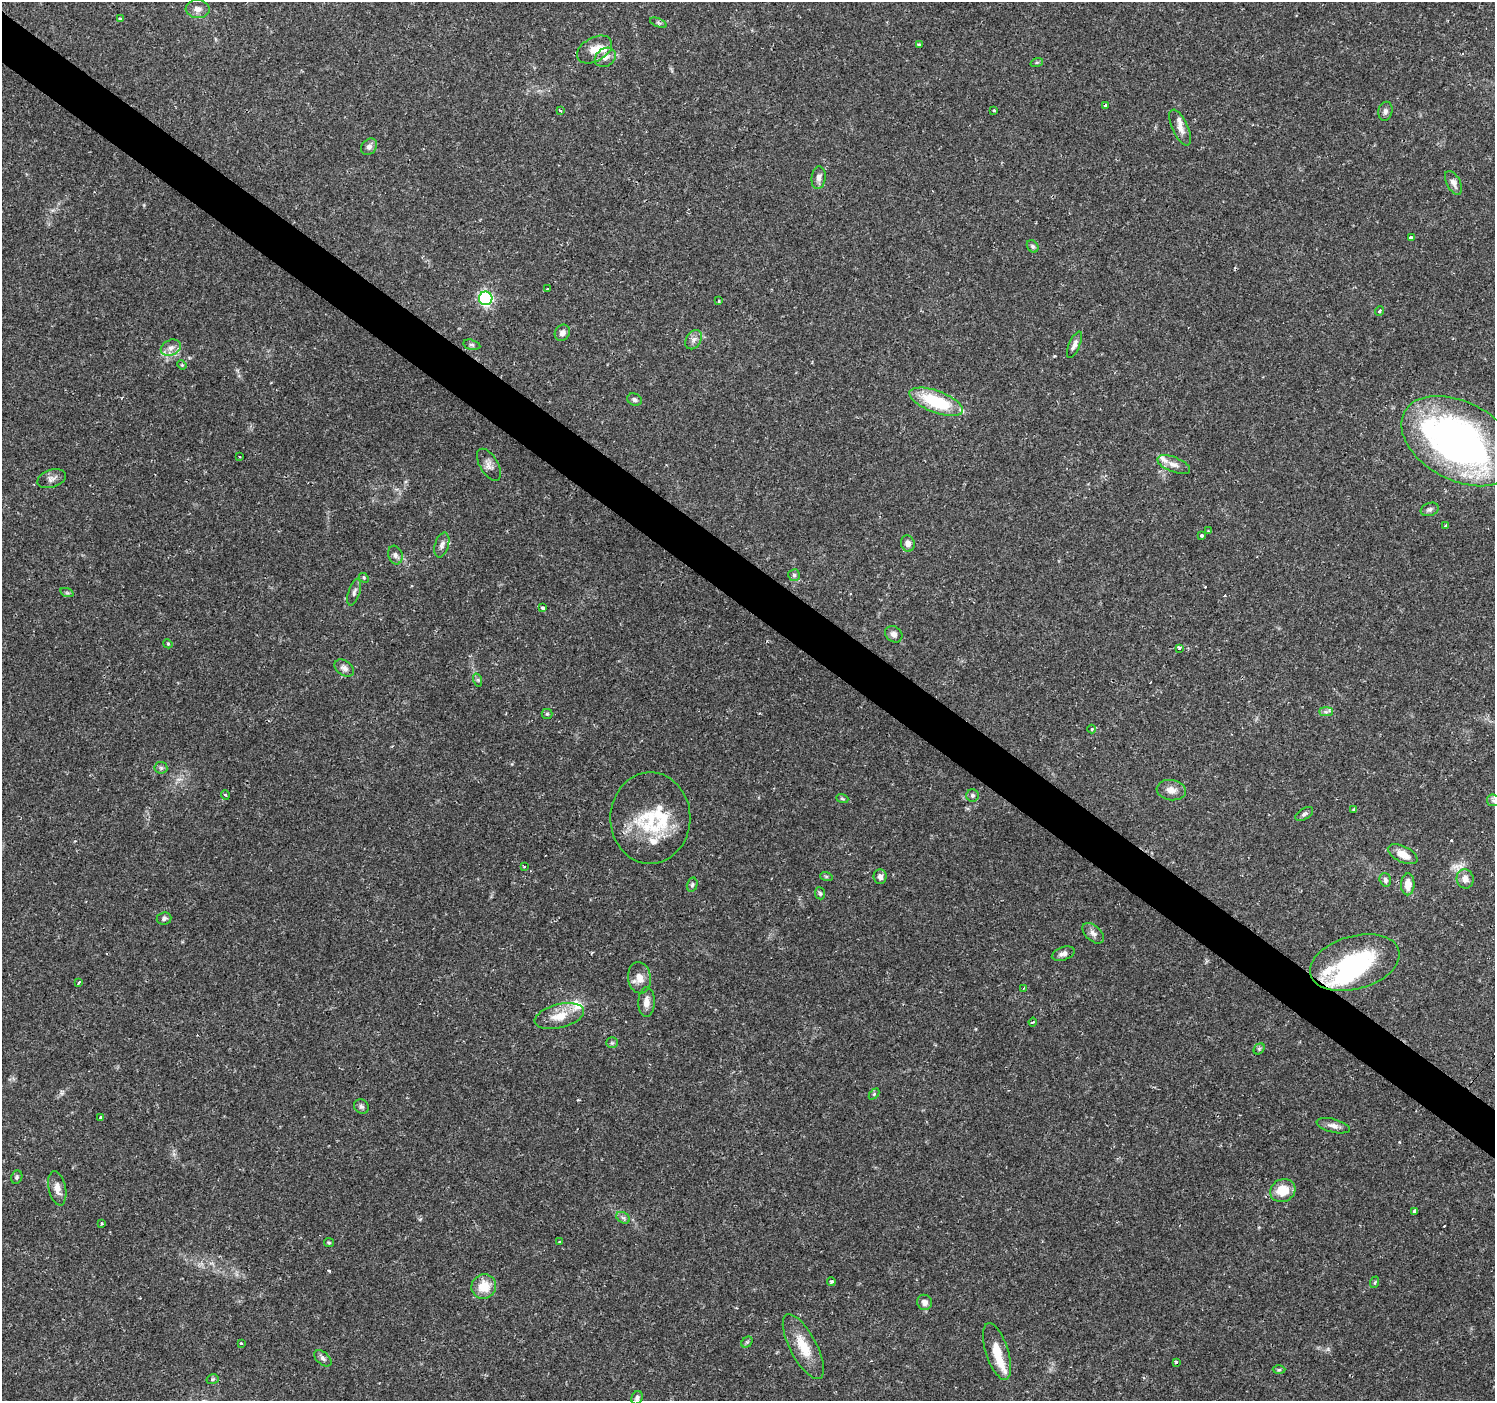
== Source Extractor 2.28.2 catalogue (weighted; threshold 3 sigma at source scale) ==
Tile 11 of 4 x 4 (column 3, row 3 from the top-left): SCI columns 2992-4484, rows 1640-3038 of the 5978 x 6011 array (HDU 1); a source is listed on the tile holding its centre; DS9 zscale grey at full resolution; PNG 1497 x 1403 px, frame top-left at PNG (2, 2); each listed source drawn as its Kron ellipse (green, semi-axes under 4 px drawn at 4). Shown black and unused: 4% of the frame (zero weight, under 2 of 3 exposures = <1% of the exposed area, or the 3 px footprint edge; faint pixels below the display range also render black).
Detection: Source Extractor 2.28.2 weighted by HDU 2 'WHT'; one run over the whole footprint, this tile lists its part. Background 0.0292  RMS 0.0028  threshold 0.0125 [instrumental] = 3 sigma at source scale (4.5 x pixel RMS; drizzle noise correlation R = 1.50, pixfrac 1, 0.0396/0.0396 arcsec/px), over >= 5 px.
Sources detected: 132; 3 inside a brighter object's white glare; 10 cosmic-ray / hot-pixel residue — neither listed nor drawn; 10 inside a brighter listed object's ellipse — not listed separately; the other 109 listed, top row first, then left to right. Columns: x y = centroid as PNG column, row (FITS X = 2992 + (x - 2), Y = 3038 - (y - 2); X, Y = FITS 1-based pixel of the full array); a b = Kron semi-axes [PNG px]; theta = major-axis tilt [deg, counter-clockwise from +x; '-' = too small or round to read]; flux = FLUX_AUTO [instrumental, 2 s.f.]
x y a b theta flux
198 9 12 9 -3 1.6
120 19 4 3 - 0.69
658 23 9 3 -21 0.41
919 45 4 3 - 1.5
594 49 19 11 29 3.4
605 57 11 9 32 1.9
1037 62 6 4 19 0.39
1105 105 3 3 - 1.1
994 110 3 3 - 0.37
560 111 3 3 - 0.85
1385 111 9 7 78 0.9
1180 127 19 7 -65 2.2
369 147 9 7 49 1.1
819 178 11 7 84 1.4
1453 183 13 6 -62 1.4
1411 238 4 3 - 1.2
1033 246 6 5 - 0.5
547 289 3 3 - 1.6
486 298 7 6 - 42
719 301 4 3 - 0.24
1380 311 5 3 - 0.42
562 333 8 7 - 1.4
694 340 10 7 57 1.3
472 345 9 5 -13 0.53
1074 345 14 5 67 1.2
171 348 10 7 26 1.7
182 365 5 4 - 0.28
634 400 7 6 - 0.69
936 402 28 11 -20 17
1459 441 62 39 -28 120
240 457 3 3 - 0.54
1174 464 17 7 -21 1.9
489 465 18 9 -59 1.8
52 479 15 9 19 1.4
1430 509 9 6 20 0.79
1445 525 4 3 - 0.33
1209 531 4 3 - 0.3
1202 535 3 3 - 1
908 543 8 7 - 1.7
442 545 13 7 74 1.3
395 555 9 7 -73 0.96
794 575 6 6 - 0.56
364 578 5 4 - 0.34
354 592 14 5 71 1
67 593 7 4 -19 0.41
543 608 4 3 - 0.7
894 634 9 7 -36 1.2
168 644 5 3 - 0.26
1179 648 3 3 - 1.2
344 668 11 7 -35 1.2
478 680 7 4 -72 0.47
1326 712 7 4 0 0.65
547 714 5 5 - 0.39
1092 729 4 4 - 0.35
161 768 6 6 - 0.55
1171 790 14 10 -8 2.2
225 795 4 3 - 0.27
972 795 6 6 - 0.63
842 798 6 4 -20 0.33
1493 800 6 6 - 0.65
1354 810 4 3 - 0.93
1304 814 10 5 31 0.7
650 818 45 40 90 18
1403 854 16 8 -26 3.6
524 866 3 3 - 1.2
826 876 6 4 -19 0.38
880 877 7 6 - 1.1
1465 879 9 8 - 1.9
1385 880 7 5 -75 0.83
1408 884 11 6 89 3.4
692 885 7 5 74 0.51
820 893 6 5 - 0.46
164 918 7 6 - 0.65
1093 933 13 7 -42 1.3
1063 954 12 6 18 1.3
1355 963 46 26 16 29
639 978 16 11 -81 2.9
79 983 4 3 - 1.6
1024 988 3 2 - 0.47
646 1002 15 8 87 2.3
559 1016 25 12 14 5.1
1033 1022 4 3 - 0.3
612 1043 6 5 - 0.46
1259 1049 6 5 - 0.43
874 1094 6 4 46 0.37
361 1107 8 7 - 0.72
101 1118 3 3 - 0.72
1333 1126 17 6 -14 1.5
17 1177 7 5 66 0.48
57 1188 17 8 -77 2.2
1283 1191 13 11 26 5.5
1414 1211 3 3 - 0.95
623 1218 7 5 -30 0.63
102 1223 3 3 - 0.31
560 1242 3 3 - 0.34
329 1243 5 4 - 0.31
831 1282 4 3 - 0.45
1375 1282 6 3 72 0.3
484 1287 12 12 - 5.5
924 1302 8 7 - 1.4
747 1342 6 5 - 0.47
241 1343 4 2 - 0.21
803 1347 36 13 -62 7.2
997 1351 29 11 -72 5.7
323 1358 10 6 -41 0.88
1176 1362 4 4 - 0.36
1279 1370 6 4 1 0.36
213 1379 6 5 - 0.47
637 1398 7 5 64 0.7